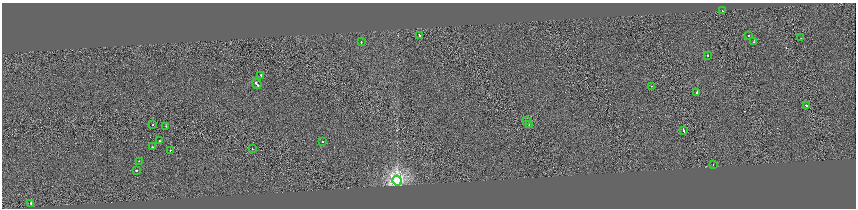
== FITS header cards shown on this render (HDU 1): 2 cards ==
NAXIS1  =                 1708
NAXIS2  =                  412

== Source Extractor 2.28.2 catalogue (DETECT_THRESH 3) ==
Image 1708 x 412 px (HDU 1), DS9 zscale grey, zoomed out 1/2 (1 PNG px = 2 x 2 image px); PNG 858 x 210 px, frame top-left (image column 1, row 411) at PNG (2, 3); each listed source drawn as its Kron ellipse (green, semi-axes under 4 px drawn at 4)
Background 0.00902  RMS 0.72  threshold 2.15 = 3 sigma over >= 5 px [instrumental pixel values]
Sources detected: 30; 3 cannot appear on this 1/2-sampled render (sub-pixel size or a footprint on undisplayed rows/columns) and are neither listed nor drawn; the other 27 listed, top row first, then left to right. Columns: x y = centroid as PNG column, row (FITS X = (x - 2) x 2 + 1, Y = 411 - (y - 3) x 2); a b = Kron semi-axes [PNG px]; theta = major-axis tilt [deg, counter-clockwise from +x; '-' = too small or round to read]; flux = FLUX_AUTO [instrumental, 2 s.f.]
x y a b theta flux
722 11 2 2 - 470
419 35 2 2 - 660
749 35 2 2 - 370
801 38 2 1 - 230
361 42 2 2 - 550
754 42 2 2 - 530
707 55 2 2 - 380
261 75 3 2 - 790
257 84 5 2 - 2900
651 86 2 2 - 390
697 93 2 2 - 4100
806 105 2 2 - 930
526 121 2 2 - 560
153 124 2 2 - 680
529 125 2 1 - 590
166 126 2 1 - 200
684 130 3 2 - 1600
160 141 2 2 - 970
322 142 2 2 - 320
153 147 2 1 - 360
252 149 2 2 - 600
170 150 2 2 - 360
139 161 2 2 - 240
713 164 2 1 - 240
136 170 2 2 - 490
397 181 5 4 - 43000
31 203 2 1 - 2300
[3 sub-pixel or undisplayed-footprint detections neither listed nor drawn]